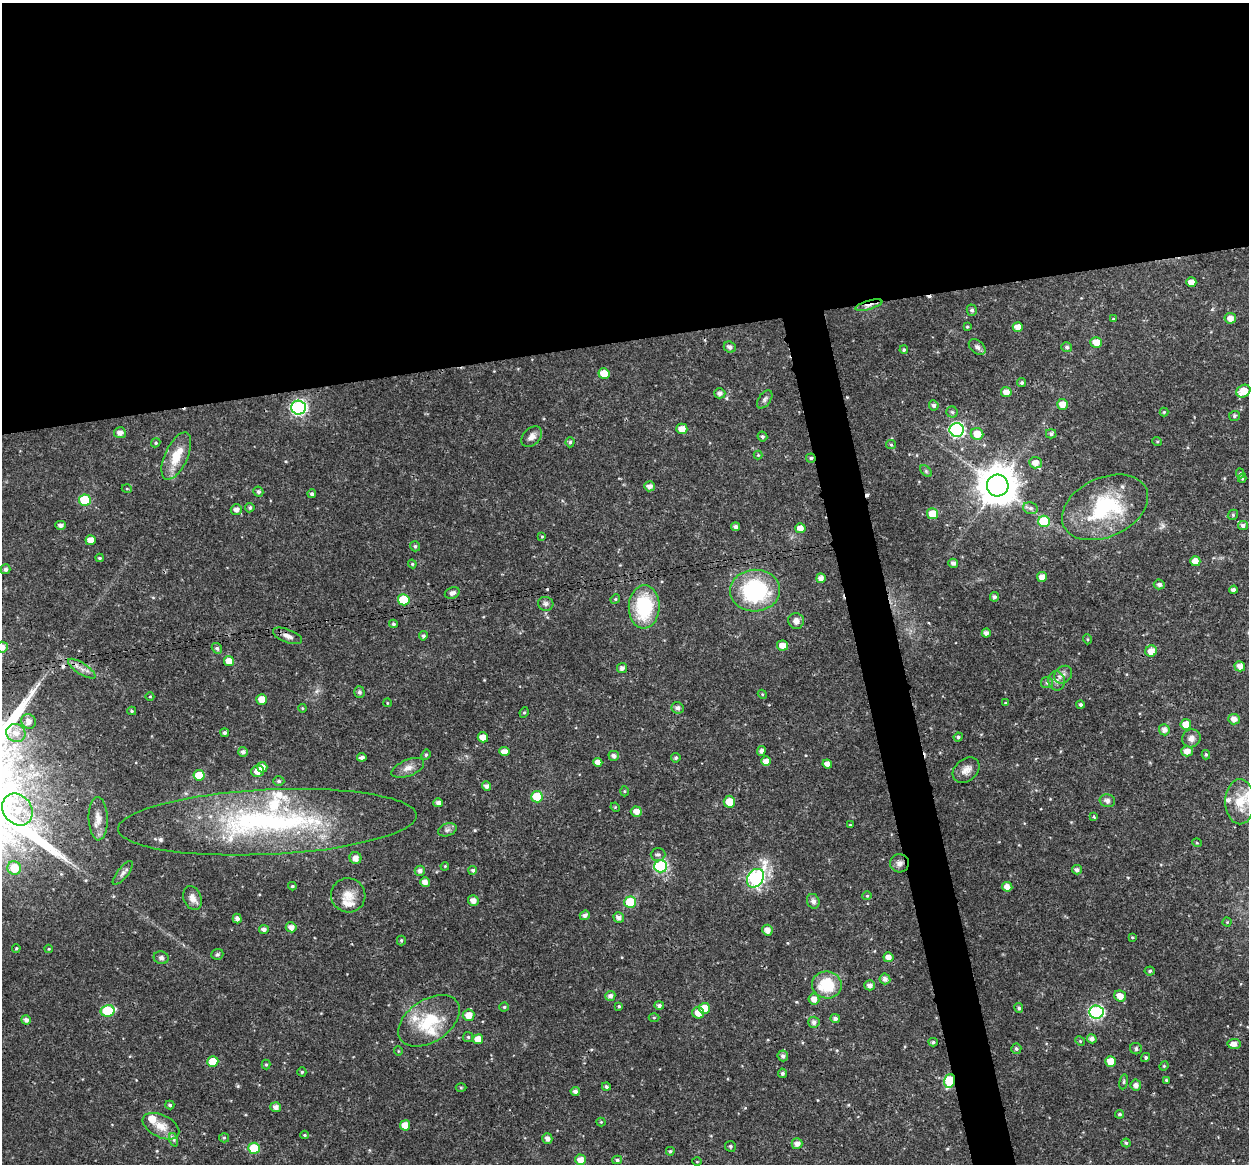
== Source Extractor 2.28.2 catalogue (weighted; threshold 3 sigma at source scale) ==
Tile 2 of 4 x 4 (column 2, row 1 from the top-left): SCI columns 1248-2494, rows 3527-4688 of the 4991 x 4774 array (HDU 1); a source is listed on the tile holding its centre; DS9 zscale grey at full resolution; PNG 1251 x 1166 px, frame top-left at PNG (2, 3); each listed source drawn as its Kron ellipse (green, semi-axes under 4 px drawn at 4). Shown black and unused: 32% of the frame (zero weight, under 3 of 4 exposures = <1% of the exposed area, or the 3 px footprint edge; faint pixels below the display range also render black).
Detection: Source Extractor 2.28.2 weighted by HDU 2 'WHT'; one run over the whole footprint, this tile lists its part. Background 0.0238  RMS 0.0018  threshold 0.00808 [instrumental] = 3 sigma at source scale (4.5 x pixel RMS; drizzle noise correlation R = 1.50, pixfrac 1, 0.0396/0.0396 arcsec/px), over >= 5 px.
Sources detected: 259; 4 cosmic-ray / hot-pixel residue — neither listed nor drawn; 9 inside a brighter listed object's ellipse — not listed separately; the other 246 listed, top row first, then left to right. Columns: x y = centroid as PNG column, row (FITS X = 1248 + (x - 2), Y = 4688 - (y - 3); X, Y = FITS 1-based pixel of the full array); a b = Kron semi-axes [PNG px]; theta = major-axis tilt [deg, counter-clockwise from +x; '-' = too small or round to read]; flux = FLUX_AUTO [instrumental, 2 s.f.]
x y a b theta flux
1191 282 5 4 - 1.4
869 305 14 4 16 1.2
972 310 5 5 - 0.44
1230 318 6 5 - 1.1
1113 319 4 4 - 0.18
967 327 3 3 - 0.19
1018 327 5 5 - 1.4
1096 342 6 5 - 1.9
730 347 6 5 - 0.66
977 347 9 6 -41 0.69
1067 347 5 5 - 0.42
904 350 4 3 - 0.25
604 374 5 5 - 2.8
1022 383 4 4 - 0.37
1243 391 7 6 - 2.9
1006 392 5 5 - 1.3
720 393 6 5 - 0.66
765 399 10 6 56 0.55
1062 404 5 5 - 1.6
934 405 5 5 - 0.54
299 407 7 7 - 37
952 412 5 5 - 0.34
1164 412 4 4 - 0.21
1234 416 5 5 - 0.33
682 429 5 5 - 1.6
957 430 7 7 - 32
120 433 6 5 - 0.89
977 434 6 6 - 2.6
1051 434 5 4 - 0.42
762 436 5 4 - 0.35
532 437 12 8 45 1.1
1157 441 5 3 - 0.17
570 442 5 4 - 0.31
156 443 5 4 - 0.24
891 445 5 4 - 0.22
758 455 4 4 - 0.18
176 456 25 11 65 4.2
811 458 5 4 - 0.38
1035 463 6 5 - 1.4
926 471 7 4 -46 0.29
1240 473 5 4 - 0.28
1242 478 4 4 - 0.2
649 486 5 5 - 0.88
998 486 11 11 - 480
127 489 5 3 - 0.16
258 492 5 5 - 0.41
312 494 4 4 - 0.39
85 500 6 5 - 9.8
1105 507 45 29 25 16
250 508 5 4 - 0.35
1030 508 7 5 -15 0.49
236 510 5 5 - 0.85
932 514 5 5 - 2.6
1233 515 5 5 - 0.26
1044 521 6 5 - 7.6
61 525 5 4 - 0.7
1243 525 5 4 - 0.57
735 527 4 4 - 0.52
800 528 5 5 - 1.4
542 536 4 3 - 0.17
91 540 5 5 - 1.6
415 546 5 5 - 0.35
99 558 4 3 - 0.23
1195 561 5 5 - 1.6
953 563 5 4 - 0.62
412 564 4 4 - 0.2
6 569 5 5 - 0.51
1042 577 5 5 - 1.3
821 578 5 4 - 0.93
1159 584 5 5 - 0.58
1234 590 4 4 - 0.59
755 591 25 21 1 18
452 593 8 5 22 0.75
994 597 5 4 - 0.42
615 599 5 4 - 0.23
404 600 6 5 - 6.4
546 604 7 7 - 0.54
644 607 22 15 89 12
796 621 8 8 - 0.99
393 624 4 4 - 0.31
986 633 4 4 - 0.76
287 636 15 6 -21 1
423 636 4 4 - 0.39
1087 639 5 3 - 0.17
782 645 5 5 - 1.4
2 647 6 5 - 1.2
217 648 5 5 - 0.42
1151 651 6 5 - 1.6
229 661 5 5 - 1.6
1240 666 5 5 - 1.2
622 668 5 5 - 0.67
82 669 16 5 -33 1.1
1063 675 9 8 - 0.78
1057 681 9 8 - 0.89
1047 683 6 5 - 0.32
359 692 6 5 - 0.46
762 694 5 3 - 0.17
150 696 4 3 - 0.13
262 699 5 5 - 2.1
387 703 4 3 - 0.14
1005 703 4 3 - 0.15
1080 704 4 4 - 0.34
302 708 4 3 - 0.16
678 708 6 5 - 0.56
132 711 4 3 - 0.26
524 712 5 4 - 0.24
1234 719 5 5 - 1.1
29 721 7 7 - 0.97
1186 724 5 5 - 2.2
1164 730 5 5 - 0.87
16 733 10 9 - 1.3
225 733 4 4 - 0.47
483 737 5 5 - 1.8
958 737 4 4 - 0.37
1191 738 9 8 - 1
761 751 5 4 - 0.54
1187 751 5 5 - 1.2
243 752 5 5 - 0.58
504 752 5 4 - 1.3
426 755 5 4 - 0.26
1206 755 4 4 - 0.29
614 756 5 5 - 0.59
362 757 4 3 - 0.57
676 758 5 4 - 0.36
766 761 5 5 - 1
598 762 4 4 - 1.3
827 764 5 4 - 1.1
262 767 5 5 - 1.2
408 768 17 8 22 1.3
966 770 15 11 40 1.4
257 771 6 5 - 1.4
199 775 5 5 - 3.4
279 781 5 4 - 0.32
486 786 5 4 - 0.7
624 791 5 3 - 0.18
537 797 6 5 - 6.7
1107 801 8 6 -13 0.74
729 802 6 5 - 2.4
1240 802 22 14 -90 3.6
438 803 4 4 - 0.64
615 807 5 4 - 0.18
17 810 17 14 -51 4.3
636 812 5 5 - 1.3
1094 817 3 2 - 0.27
98 819 21 9 -88 1.8
267 822 149 32 3 42
850 825 3 3 - 0.18
447 830 9 6 19 0.55
1197 843 5 3 - 0.15
658 854 7 6 - 0.52
355 858 6 6 - 1.3
900 863 9 9 - 0.88
445 866 4 3 - 0.16
661 866 6 6 - 21
14 868 7 6 - 3.9
473 870 4 4 - 0.36
1077 870 5 4 - 0.55
420 871 5 5 - 0.71
123 873 14 5 51 0.67
755 878 10 7 55 36
425 882 5 5 - 1
292 886 4 3 - 0.24
1007 887 5 4 - 1.2
348 895 17 17 - 2.5
867 896 4 4 - 0.19
192 898 12 8 -68 1.3
473 900 5 5 - 1
813 901 7 6 - 0.63
630 902 6 6 - 8.3
585 915 5 4 - 0.59
619 918 5 5 - 0.85
237 919 5 4 - 0.78
1227 922 4 4 - 0.17
291 927 5 5 - 1.1
264 929 5 4 - 0.69
767 930 5 5 - 1.1
1132 937 4 3 - 0.18
401 940 5 4 - 0.25
16 948 4 3 - 0.21
49 949 4 4 - 0.17
217 954 6 5 - 0.33
888 957 5 5 - 1.3
161 958 7 6 - 0.49
1150 971 5 4 - 0.3
885 979 5 5 - 0.78
827 985 15 13 -10 6.6
870 985 5 5 - 0.85
610 996 5 5 - 0.69
1120 996 6 5 - 1.4
814 999 5 5 - 1.1
619 1006 4 4 - 0.23
659 1006 5 4 - 0.52
504 1007 4 4 - 0.23
704 1008 5 5 - 3.3
1019 1008 5 4 - 0.34
108 1011 7 5 12 9.2
1096 1012 7 6 - 28
698 1013 6 5 - 1.6
468 1015 6 6 - 1.6
654 1018 5 3 - 0.17
835 1019 5 4 - 0.55
26 1020 5 4 - 0.69
429 1021 34 21 33 8.3
814 1022 5 5 - 0.68
468 1037 5 5 - 0.25
478 1039 5 5 - 1.9
1092 1039 5 4 - 0.83
1080 1041 5 4 - 0.24
933 1042 4 4 - 0.32
1234 1044 6 5 - 1.1
1016 1049 5 5 - 0.36
1136 1049 6 5 - 0.43
398 1051 5 3 - 0.13
783 1056 5 5 - 0.54
1146 1057 5 4 - 0.35
1111 1061 5 5 - 2.6
213 1062 5 5 - 2.8
266 1065 5 4 - 0.24
1164 1066 5 4 - 0.19
302 1072 4 4 - 0.25
782 1073 4 4 - 0.37
1166 1080 3 3 - 0.22
950 1081 7 5 74 12
1124 1082 7 4 81 0.29
1136 1085 5 5 - 0.86
461 1087 5 3 - 0.17
606 1087 4 4 - 0.4
575 1091 4 4 - 0.62
170 1105 4 3 - 0.29
276 1107 5 5 - 0.93
1120 1114 4 4 - 0.32
601 1122 4 4 - 0.17
405 1125 5 5 - 1.9
161 1126 19 11 -26 2.5
304 1135 4 4 - 0.19
224 1138 5 4 - 0.22
547 1138 5 5 - 0.83
174 1140 7 4 -72 0.37
1126 1143 4 4 - 0.3
797 1144 5 5 - 0.98
730 1146 6 5 - 0.31
254 1148 6 5 - 6.2
670 1151 4 4 - 0.27
580 1160 5 5 - 1.5
617 1160 5 4 - 0.36
697 1162 5 3 - 0.16
Overlapping masked pixels (flux is a lower limit): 4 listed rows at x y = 869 305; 811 458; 267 822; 950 1081
Isophote crosses this tile's border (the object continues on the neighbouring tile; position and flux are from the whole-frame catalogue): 1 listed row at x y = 2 647